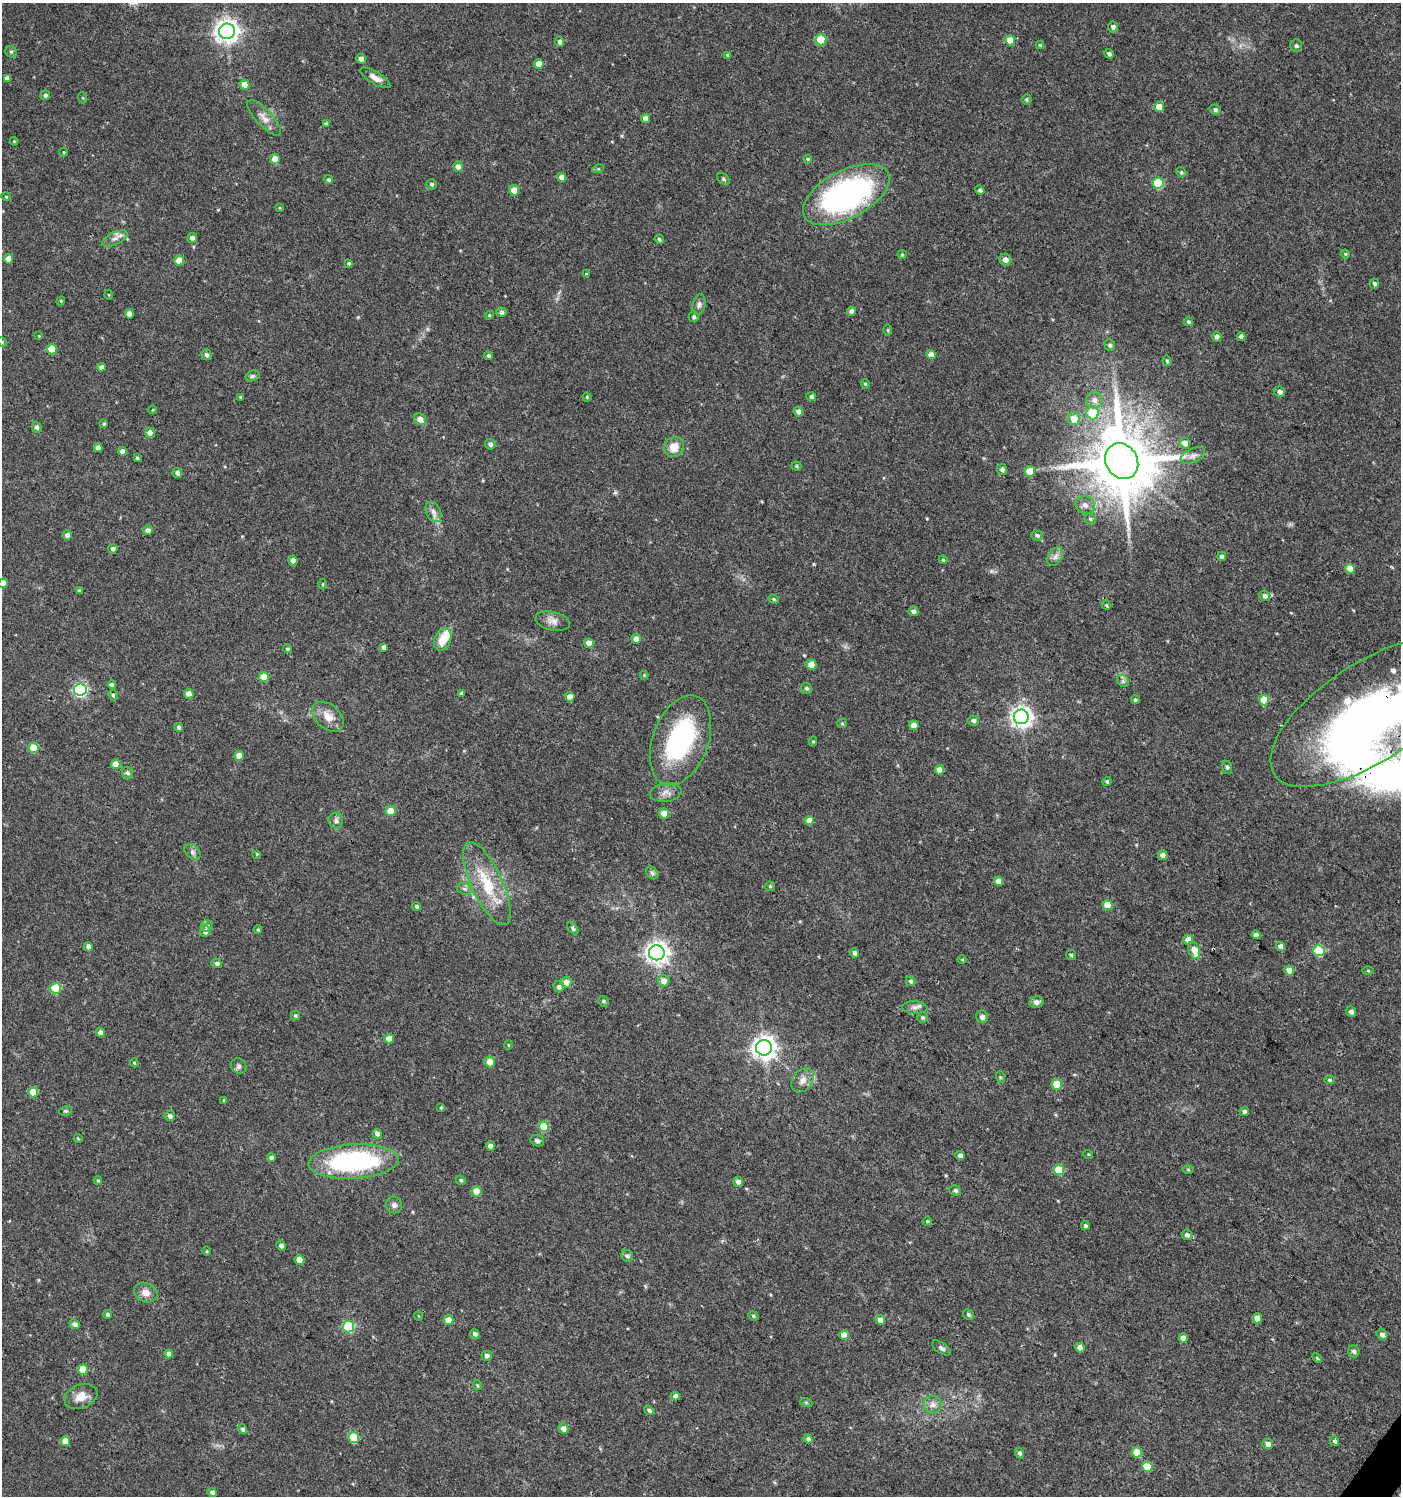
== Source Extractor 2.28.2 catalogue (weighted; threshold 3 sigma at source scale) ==
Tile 6 of 4 x 4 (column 2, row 2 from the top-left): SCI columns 1644-3042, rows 2990-4483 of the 6018 x 5985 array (HDU 1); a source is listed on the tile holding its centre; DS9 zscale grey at full resolution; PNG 1403 x 1498 px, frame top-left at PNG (2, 3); each listed source drawn as its Kron ellipse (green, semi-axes under 4 px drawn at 4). Shown black and unused: <1% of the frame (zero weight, under 3 of 4 exposures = <1% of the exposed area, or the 3 px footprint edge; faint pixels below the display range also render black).
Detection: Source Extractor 2.28.2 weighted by HDU 2 'WHT'; one run over the whole footprint, this tile lists its part. Background 0.0233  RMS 0.004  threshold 0.018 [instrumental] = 3 sigma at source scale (4.5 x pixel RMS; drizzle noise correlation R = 1.50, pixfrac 1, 0.0396/0.0396 arcsec/px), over >= 5 px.
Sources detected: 281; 3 inside a brighter object's white glare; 1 cosmic-ray / hot-pixel residue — neither listed nor drawn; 1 inside a brighter listed object's ellipse — not listed separately; the other 276 listed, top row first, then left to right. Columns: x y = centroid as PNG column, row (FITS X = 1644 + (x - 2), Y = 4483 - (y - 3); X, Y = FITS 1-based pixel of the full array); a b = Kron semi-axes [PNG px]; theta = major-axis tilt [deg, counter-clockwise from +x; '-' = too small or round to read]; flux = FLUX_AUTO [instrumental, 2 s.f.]
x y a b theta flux
1113 27 5 5 - 1.3
227 31 8 8 - 310
821 40 5 5 - 11
1010 40 5 5 - 7.9
560 42 5 4 - 1.1
1040 45 4 4 - 0.53
1296 46 6 6 - 0.81
11 52 6 5 - 0.8
1109 54 5 4 - 1.2
728 55 4 3 - 0.59
361 59 5 4 - 2.4
539 64 5 4 - 4.3
7 78 4 4 - 1.8
375 78 17 6 -31 3.1
245 84 5 4 - 5.4
45 95 5 4 - 0.96
83 98 5 3 - 0.39
1026 99 5 5 - 0.7
1159 107 5 4 - 5.1
1215 110 5 5 - 0.96
264 118 23 8 -47 3.4
645 119 4 4 - 2.9
326 124 4 4 - 0.97
14 141 4 4 - 0.42
64 152 4 3 - 0.32
275 159 5 5 - 5.3
808 159 4 4 - 0.43
458 167 5 5 - 2
598 169 6 3 17 0.45
1181 172 5 4 - 0.64
562 177 4 4 - 2.8
723 179 7 4 -37 0.66
329 180 4 4 - 0.67
1158 183 5 5 - 21
432 184 5 5 - 0.82
514 190 5 5 - 4.2
980 190 4 4 - 1
846 195 47 24 28 100
6 197 4 4 - 0.46
280 208 4 3 - 0.44
115 238 13 6 25 2.2
192 238 5 4 - 1.7
659 239 5 4 - 0.72
902 254 4 4 - 0.43
1345 254 4 4 - 0.45
9 259 5 4 - 3.7
1005 260 6 5 - 2.2
179 261 5 5 - 5.4
349 263 4 4 - 0.56
586 274 4 3 - 0.47
1374 284 5 5 - 1
109 295 5 3 - 0.35
61 301 4 4 - 0.45
699 305 10 6 76 1.4
851 311 4 4 - 1.5
501 312 5 5 - 1.5
129 314 4 4 - 2.2
489 315 5 4 - 0.48
694 317 5 5 - 0.76
1189 322 5 4 - 0.68
888 330 6 4 -90 0.48
39 336 3 3 - 0.3
1217 337 5 4 - 1.7
1241 337 4 4 - 1.7
2 342 5 4 - 0.42
1110 345 6 5 - 1
52 349 5 5 - 9.6
206 355 5 5 - 0.98
931 355 4 4 - 3.4
488 356 4 4 - 0.78
1167 361 5 4 - 0.66
101 367 4 4 - 1.6
252 376 7 5 17 0.84
865 384 5 4 - 0.56
1280 392 6 5 - 1.4
240 397 3 3 - 0.4
587 397 4 4 - 0.48
811 397 5 4 - 0.92
1094 400 8 8 - 2.3
153 410 4 3 - 0.32
798 411 5 4 - 1.7
1093 413 6 6 - 13
420 419 6 5 - 3.6
1074 419 6 6 - 4.4
104 424 4 3 - 0.48
37 427 5 5 - 1.1
150 433 5 4 - 2.6
1185 443 5 5 - 2.9
490 444 5 5 - 1.4
674 447 10 9 - 5.1
98 448 4 4 - 2.5
122 451 4 4 - 2.4
1193 455 13 7 25 1.9
137 458 4 3 - 0.58
1122 461 19 16 -60 3300
796 466 5 4 - 0.51
1002 469 5 5 - 1.4
1030 471 5 5 - 8.1
177 473 5 5 - 1.5
1085 505 10 9 - 2.1
433 512 11 7 -64 2
1090 519 6 5 - 0.65
148 530 5 4 - 1.5
67 535 5 4 - 2
1037 535 6 5 - 0.98
113 549 5 4 - 1
1222 556 4 4 - 1.2
1055 557 10 7 59 1.7
293 560 5 4 - 1.8
943 560 4 3 - 0.48
1350 569 5 4 - 6
3 583 5 5 - 3.6
323 584 5 3 - 0.4
79 591 4 3 - 0.52
1265 596 6 5 - 1.5
774 599 5 4 - 0.54
1106 605 5 4 - 0.48
913 611 5 4 - 1.2
553 621 18 9 -12 2.9
443 639 12 8 68 6.8
636 639 5 4 - 3.1
589 643 5 4 - 3.5
383 647 4 4 - 1.6
287 649 4 4 - 0.63
811 665 5 5 - 6.4
644 675 4 4 - 0.39
264 677 5 5 - 7.7
1123 681 7 5 -48 0.93
112 685 4 4 - 1.2
806 688 5 5 - 0.75
80 690 6 6 - 63
461 693 4 3 - 0.69
189 694 5 4 - 3.7
113 695 5 4 - 0.84
570 697 4 4 - 3.6
1135 700 4 4 - 0.73
1264 700 5 5 - 11
1370 712 114 49 33 200
328 717 18 12 -42 4.8
1021 717 7 7 - 230
973 720 6 5 - 1.2
842 723 5 4 - 0.49
914 725 5 4 - 3.2
179 727 4 4 - 0.87
681 740 47 27 70 57
813 742 4 4 - 0.48
34 748 5 5 - 11
239 756 5 4 - 4
116 764 5 4 - 4.6
1227 767 6 5 - 0.71
939 770 4 4 - 3.4
127 773 6 5 - 1.1
1107 781 4 4 - 0.85
666 792 15 9 8 2.7
391 811 5 5 - 7.3
664 813 5 5 - 5
336 820 8 7 - 1.3
809 820 4 4 - 4.4
192 852 9 6 -43 1.2
257 854 3 3 - 0.37
1163 855 5 4 - 2.6
652 873 7 5 -47 0.89
999 881 5 4 - 3.7
487 884 45 16 -65 18
770 886 5 4 - 0.48
464 889 7 5 -21 1.1
1107 905 5 5 - 7.9
416 906 5 4 - 0.72
207 926 6 5 - 1.1
573 928 7 4 -48 0.72
258 930 4 4 - 0.47
205 931 5 5 - 1.6
1256 935 4 4 - 1.8
1188 940 5 5 - 3.7
1280 946 4 4 - 2.1
88 947 4 4 - 1.9
1194 950 9 5 -70 5.5
1319 951 5 5 - 24
657 953 8 7 - 270
855 953 5 4 - 1.3
1071 955 5 5 - 0.54
962 959 5 3 - 0.43
217 963 5 4 - 1.2
1289 970 5 5 - 3.3
1368 971 6 4 -1 0.43
664 981 5 5 - 2.3
911 981 5 4 - 0.79
566 982 5 5 - 4
559 987 5 5 - 1.3
56 988 5 5 - 17
603 1001 5 5 - 0.77
1036 1002 7 5 13 1.7
915 1007 12 6 -3 1.6
1351 1012 6 4 -45 1.4
295 1016 4 4 - 0.54
982 1017 6 6 - 1.9
923 1018 5 5 - 0.77
101 1032 5 4 - 1.6
389 1039 5 4 - 4.7
508 1045 5 3 - 0.34
764 1048 8 7 - 300
490 1062 5 5 - 3.9
134 1063 4 3 - 0.46
239 1066 8 7 - 1.1
1000 1077 6 4 -72 0.45
802 1080 13 9 51 2.8
1329 1080 5 4 - 0.67
1057 1084 5 5 - 11
33 1092 5 5 - 8.7
224 1100 4 3 - 0.51
441 1107 4 4 - 0.67
65 1111 6 5 - 0.65
1244 1111 5 4 - 1.1
170 1116 5 5 - 1.4
544 1127 5 5 - 12
377 1134 5 4 - 1.8
78 1138 4 3 - 0.31
537 1141 7 5 -18 0.89
490 1146 4 4 - 2
1088 1154 5 3 - 0.33
960 1156 4 4 - 1.5
271 1157 4 4 - 1.1
354 1161 45 17 3 66
1059 1170 5 5 - 15
1188 1170 6 4 -1 0.47
98 1180 4 3 - 0.46
461 1180 5 4 - 0.57
738 1182 5 4 - 1.8
476 1191 5 5 - 6.8
955 1191 6 5 - 0.95
394 1205 8 8 - 1.5
927 1221 4 4 - 0.48
1085 1226 4 4 - 0.87
1187 1235 5 5 - 1.3
281 1246 5 4 - 1.4
207 1251 5 3 - 0.37
627 1256 6 5 - 1.1
299 1260 5 5 - 4.8
146 1293 12 9 -23 3.1
108 1314 5 4 - 0.82
968 1314 6 5 - 0.76
418 1316 4 3 - 0.28
753 1316 5 4 - 0.58
1257 1318 5 5 - 4.9
448 1320 5 5 - 6
880 1320 5 4 - 3.3
75 1324 5 4 - 1.8
348 1327 5 5 - 32
475 1334 5 4 - 1.4
1382 1334 6 5 - 1.4
844 1335 5 5 - 5.1
1183 1338 5 4 - 2.7
1080 1347 5 4 - 2.2
941 1348 11 5 -34 1.1
1354 1351 6 5 - 1
169 1354 4 4 - 1.6
487 1356 5 5 - 1.3
1317 1358 6 3 -46 0.48
83 1370 5 5 - 9.9
477 1385 5 3 - 0.47
675 1396 4 4 - 1.7
81 1397 17 12 21 4.8
806 1402 6 4 -19 0.55
932 1405 9 8 - 2
649 1410 5 4 - 1
563 1428 5 4 - 2.3
243 1429 5 4 - 0.97
354 1437 5 5 - 15
808 1439 5 4 - 1.3
65 1441 5 4 - 5.3
1335 1441 5 4 - 1
1268 1444 5 5 - 2.1
1137 1452 5 5 - 7.2
1019 1453 5 4 - 0.96
1147 1467 5 5 - 12
212 1492 5 4 - 1.3
Overlapping masked pixels (flux is a lower limit): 1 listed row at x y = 1370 712
Isophote crosses this tile's border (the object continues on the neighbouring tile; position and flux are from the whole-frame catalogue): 3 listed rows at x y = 2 342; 3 583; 1370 712